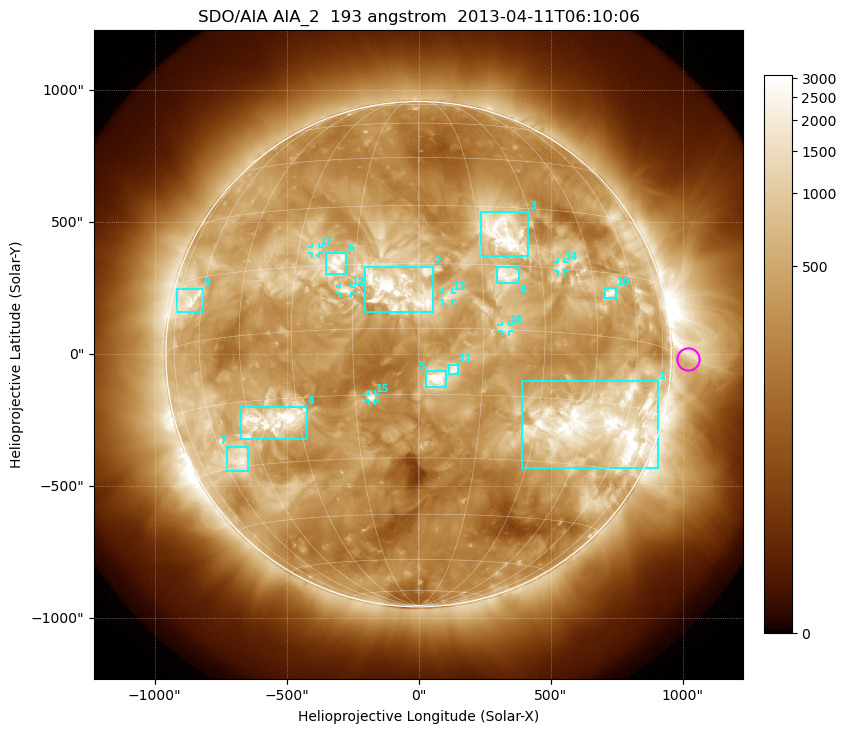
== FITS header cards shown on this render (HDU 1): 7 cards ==
TELESCOP= 'SDO/AIA'
INSTRUME= 'AIA_2'
WAVELNTH=                  193
WAVEUNIT= 'angstrom'
DATE-OBS= '2013-04-11T06:10:06.84'
CTYPE1  = 'HPLN-TAN'
CTYPE2  = 'HPLT-TAN'

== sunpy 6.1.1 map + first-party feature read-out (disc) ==
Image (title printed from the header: SDO/AIA AIA_2  193 angstrom  2013-04-11T06:10:06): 1024 x 1024 px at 2.4 arcsec/px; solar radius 957 arcsec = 399 px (full disc in frame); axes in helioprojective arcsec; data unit not stated in the header (colour bar unlabelled)
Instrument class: DISC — disc imager (sunpy class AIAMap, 193 A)
Bright regions (active regions / flare kernels): reference = the median radial profile (limb darkening/brightening removed); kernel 9 px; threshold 5 sigma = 1036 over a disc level ~373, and >= 1.15x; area >= 12 px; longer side >= 10 px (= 24 arcsec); searched inside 0.97 R_sun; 17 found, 17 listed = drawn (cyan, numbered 1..; 6 of them under ~33 arcsec drawn as corner ticks so the feature stays visible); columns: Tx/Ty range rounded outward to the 5 arcsec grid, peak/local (2 s.f.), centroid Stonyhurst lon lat
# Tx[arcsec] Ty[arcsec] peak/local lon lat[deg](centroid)
1 390..910 -435..-100 13 +50 -20
2 -205..55 155..330 9.8 -4 +9
3 235..415 370..540 12 +21 +23
4 -675..-420 -325..-200 10 -37 -20
5 25..105 -125..-65 12 +4 -11
6 -350..-270 300..385 6.7 -19 +16
7 -730..-645 -445..-350 7.8 -53 -28
8 295..380 265..330 5.6 +21 +13
9 -915..-815 155..250 6.1 -67 +10
10 705..750 210..255 11 +50 +10
11 115..150 -75..-40 5.2 +8 -9
12 -300..-255 230..255 6 -17 +9
13 90..130 205..235 4.4 +7 +7
14 525..555 315..350 4.7 +36 +16
15 -190..-165 -175..-150 5.9 -11 -16
16 315..345 85..110 4 +20 +0
17 -405..-375 380..405 4.4 -25 +19
Off-limb structures (1.02-1.3 R_sun): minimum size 162 px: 3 found; the strongest spans PA ~230..305 deg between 1.02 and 1.3 R_sun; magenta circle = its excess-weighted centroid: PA ~270 deg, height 1.07 R_sun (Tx ~1020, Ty ~-20 arcsec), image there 2.4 x the reference